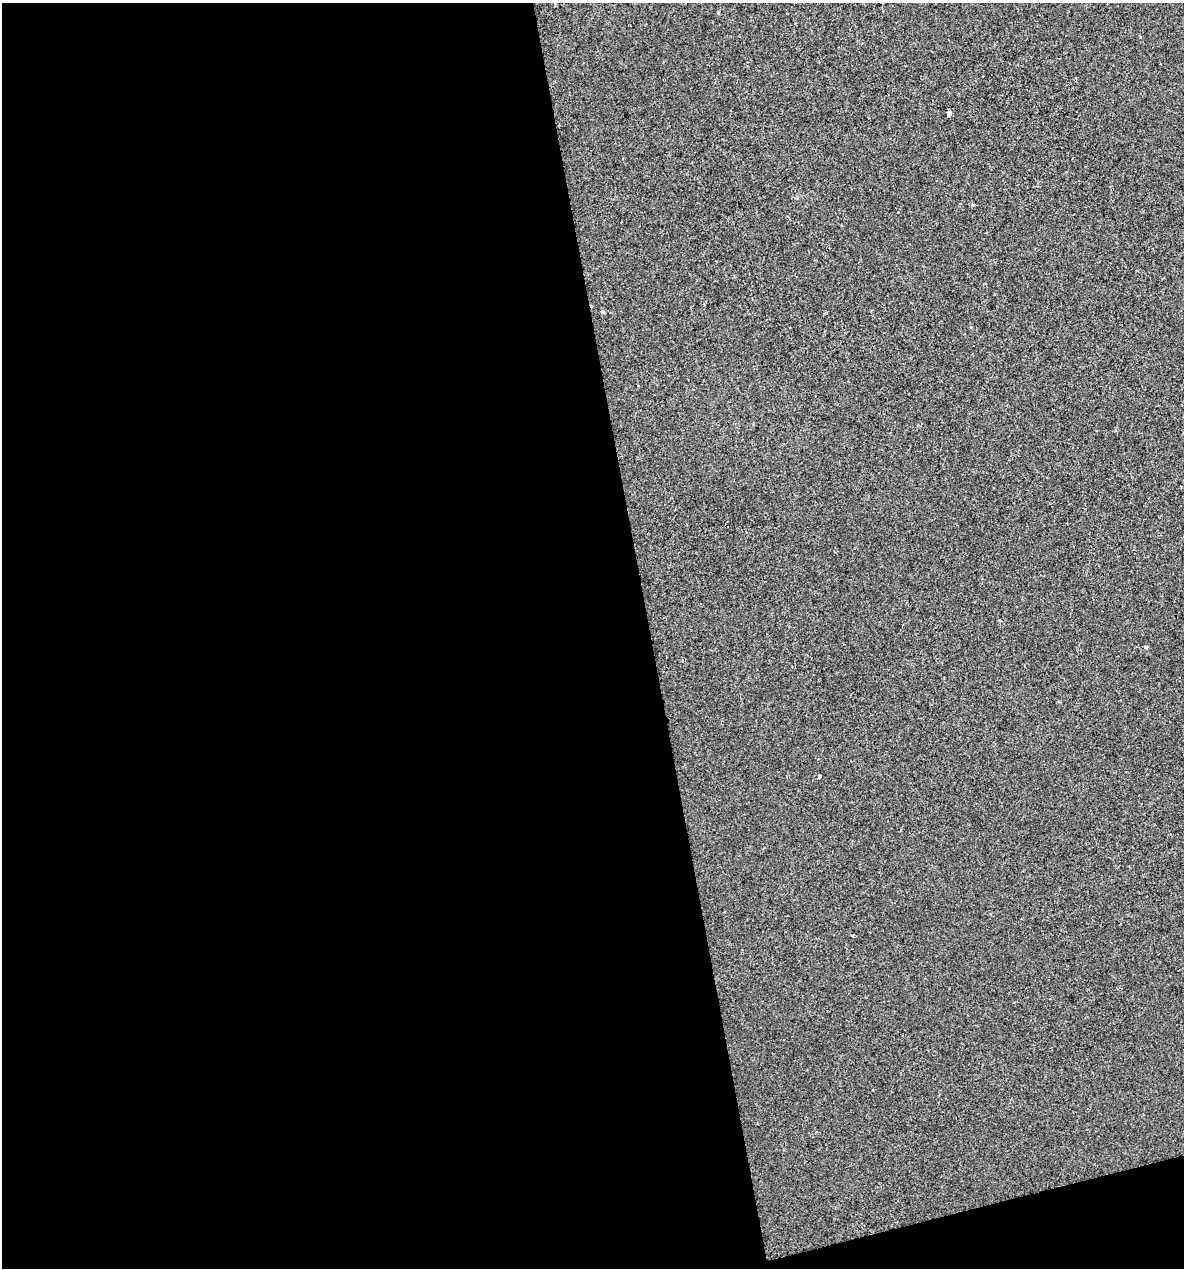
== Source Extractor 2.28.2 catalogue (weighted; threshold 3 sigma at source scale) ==
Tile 13 of 4 x 4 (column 1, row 4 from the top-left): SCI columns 40-1221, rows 1-1266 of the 4854 x 5064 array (HDU 1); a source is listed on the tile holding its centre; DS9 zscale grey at full resolution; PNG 1186 x 1270 px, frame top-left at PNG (2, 3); no overlay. Shown black and unused: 57% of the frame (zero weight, under 2 of 3 exposures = <1% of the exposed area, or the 3 px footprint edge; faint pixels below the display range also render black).
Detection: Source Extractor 2.28.2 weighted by HDU 2 'WHT'; one run over the whole footprint, this tile lists its part. Background -3.12e-04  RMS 0.0042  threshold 0.0188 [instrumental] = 3 sigma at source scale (4.5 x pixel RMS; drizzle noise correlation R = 1.50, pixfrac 1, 0.0396/0.0396 arcsec/px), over >= 5 px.
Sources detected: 5; all 5 listed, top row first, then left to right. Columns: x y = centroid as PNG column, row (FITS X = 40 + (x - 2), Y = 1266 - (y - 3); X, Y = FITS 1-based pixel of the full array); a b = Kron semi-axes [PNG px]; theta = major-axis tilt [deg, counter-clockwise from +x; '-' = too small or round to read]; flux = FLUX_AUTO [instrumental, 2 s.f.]
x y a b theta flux
718 13 3 3 - 0.58
949 113 4 3 - 4.2
603 312 5 4 - 0.64
1146 647 4 3 - 0.88
819 776 3 3 - 2